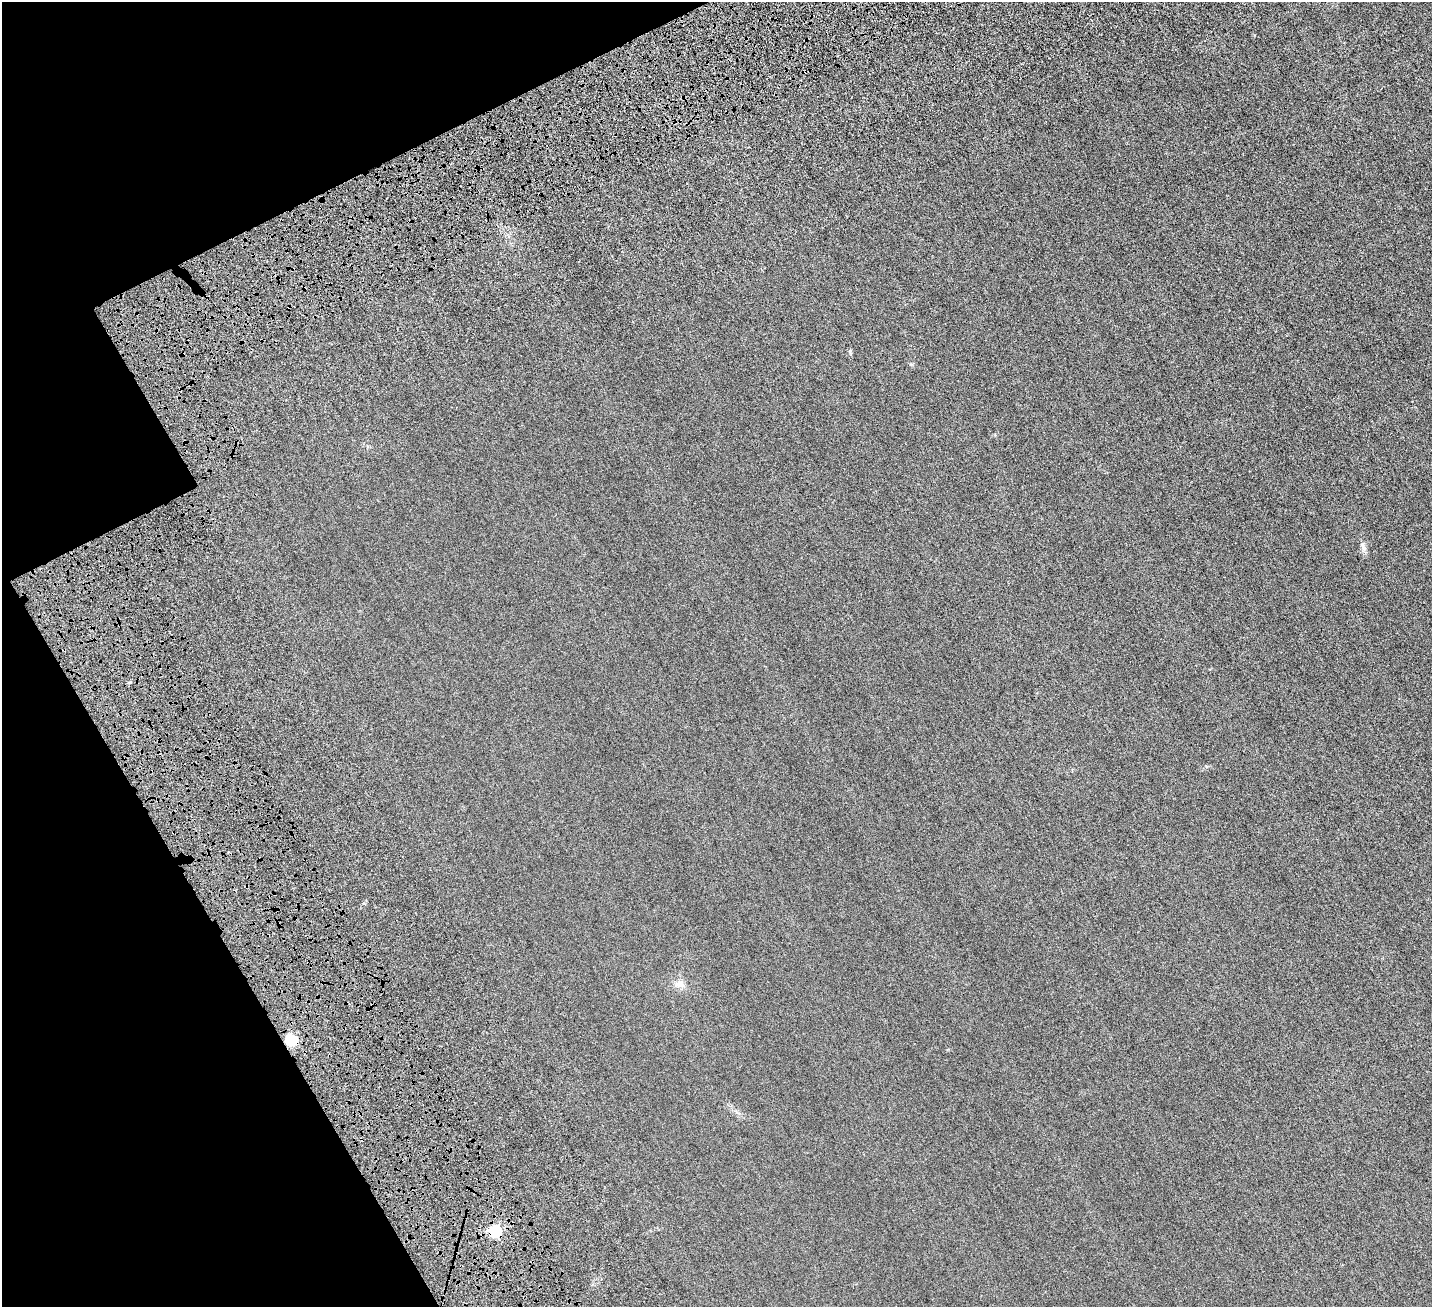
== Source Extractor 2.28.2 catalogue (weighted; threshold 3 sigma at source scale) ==
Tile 5 of 4 x 4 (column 1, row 2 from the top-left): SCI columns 305-1734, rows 3090-4394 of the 6329 x 6320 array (HDU 1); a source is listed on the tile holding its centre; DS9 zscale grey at full resolution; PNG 1434 x 1309 px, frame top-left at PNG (2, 2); no overlay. Shown black and unused: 18% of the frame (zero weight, under 6 of 12 exposures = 14% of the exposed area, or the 3 px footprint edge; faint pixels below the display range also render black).
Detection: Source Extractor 2.28.2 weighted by HDU 2 'WHT'; one run over the whole footprint, this tile lists its part. Background 0.00232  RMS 0.002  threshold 0.00827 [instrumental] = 3 sigma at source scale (4.09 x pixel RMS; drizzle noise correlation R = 1.36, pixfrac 0.8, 0.05/0.05 arcsec/px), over >= 5 px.
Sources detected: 5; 1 cosmic-ray / hot-pixel residue — not listed; the other 4 listed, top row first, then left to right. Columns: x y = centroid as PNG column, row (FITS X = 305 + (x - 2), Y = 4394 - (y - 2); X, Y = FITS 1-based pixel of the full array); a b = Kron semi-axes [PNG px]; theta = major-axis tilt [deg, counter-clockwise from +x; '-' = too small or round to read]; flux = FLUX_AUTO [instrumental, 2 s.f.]
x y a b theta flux
1363 546 15 5 -60 0.65
679 984 12 9 16 1.1
291 1040 12 11 - 3.4
495 1231 5 5 - 26
Overlapping masked pixels (flux is a lower limit): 1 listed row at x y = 495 1231